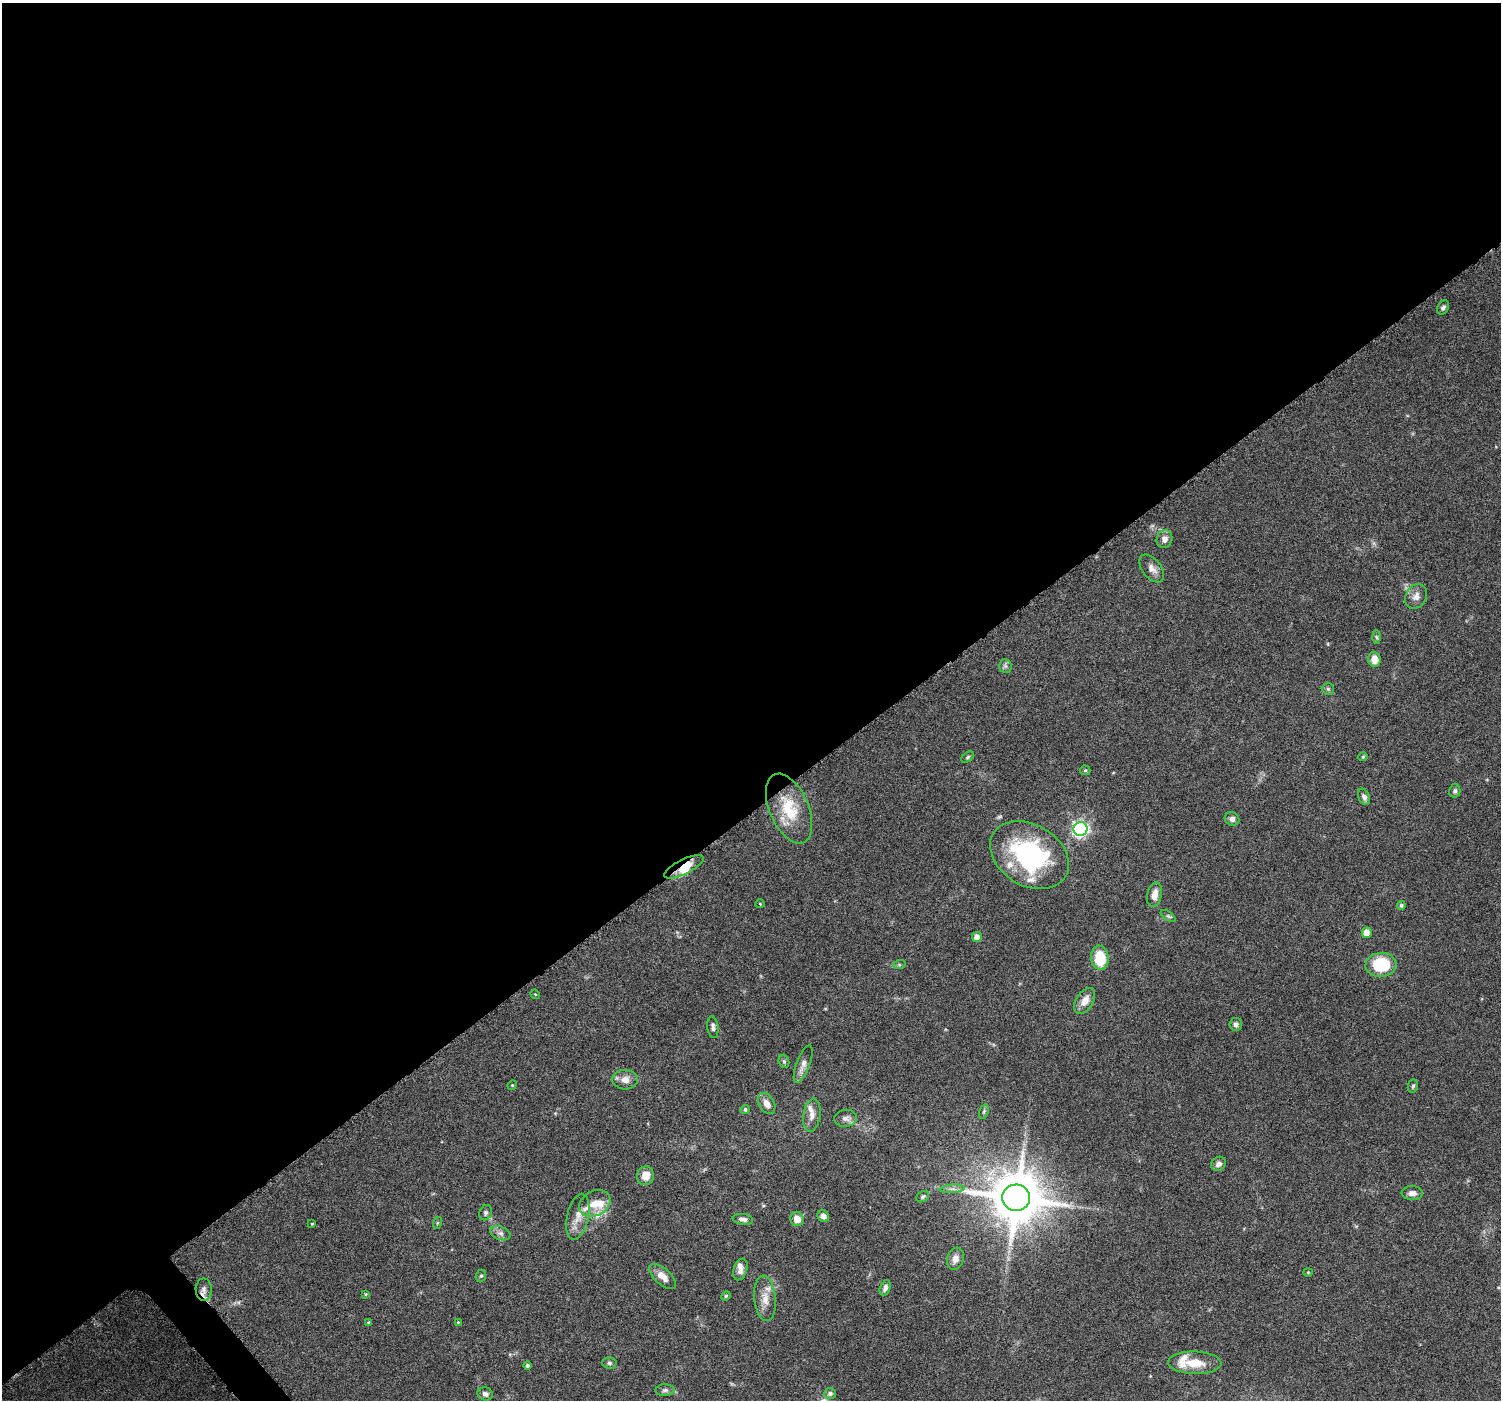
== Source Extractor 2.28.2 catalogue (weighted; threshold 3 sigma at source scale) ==
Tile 2 of 4 x 4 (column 2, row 1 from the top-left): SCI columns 1513-3011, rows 4416-5813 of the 6018 x 5967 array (HDU 1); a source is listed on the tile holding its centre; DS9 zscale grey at full resolution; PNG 1503 x 1402 px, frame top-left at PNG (2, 3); each listed source drawn as its Kron ellipse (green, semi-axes under 4 px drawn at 4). Shown black and unused: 58% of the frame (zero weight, under 6 of 12 exposures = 1% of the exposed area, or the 3 px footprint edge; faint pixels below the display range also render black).
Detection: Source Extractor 2.28.2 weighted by HDU 2 'WHT'; one run over the whole footprint, this tile lists its part. Background 0.0622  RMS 0.0027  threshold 0.011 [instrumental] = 3 sigma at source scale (4.09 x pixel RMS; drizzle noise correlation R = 1.36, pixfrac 0.8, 0.0396/0.0396 arcsec/px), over >= 5 px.
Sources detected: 84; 1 too faint to see at this stretch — neither listed nor drawn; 9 inside a brighter listed object's ellipse — not listed separately; the other 74 listed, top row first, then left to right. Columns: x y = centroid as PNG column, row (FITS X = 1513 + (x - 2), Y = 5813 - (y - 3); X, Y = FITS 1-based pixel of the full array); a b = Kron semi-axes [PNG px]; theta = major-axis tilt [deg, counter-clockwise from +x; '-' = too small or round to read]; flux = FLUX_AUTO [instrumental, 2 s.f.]
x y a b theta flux
1443 307 7 5 57 0.66
1164 539 9 8 - 1.5
1152 569 16 9 -52 1.8
1416 596 13 10 62 1.7
1376 637 7 4 -89 0.41
1374 659 7 6 - 2.8
1005 666 7 6 - 0.6
1328 689 6 6 - 0.43
968 757 7 4 37 0.41
1363 757 5 4 - 0.27
1085 770 5 5 - 0.33
1455 791 7 5 76 0.63
1364 797 8 5 -66 0.96
789 809 37 19 -67 9.7
1232 819 7 6 - 0.98
1080 829 7 7 - 70
1029 855 42 30 -31 37
684 867 21 7 26 3.4
1155 895 12 7 78 2.2
760 904 4 4 - 0.24
1401 905 4 4 - 0.45
1168 916 8 4 -35 0.43
1367 933 5 5 - 3.5
977 937 5 5 - 2.2
1100 958 12 8 -84 8
899 965 6 4 18 0.35
1381 965 15 12 4 12
535 994 5 4 - 0.23
1085 1001 14 8 57 2.4
1236 1024 6 6 - 0.84
713 1027 11 5 -83 0.92
784 1061 7 5 -69 0.39
803 1064 20 6 69 1.7
625 1080 13 10 -4 2.2
512 1085 5 4 - 0.28
1413 1086 6 5 - 0.5
767 1103 11 7 -59 1.7
745 1110 5 4 - 0.51
984 1112 7 4 71 0.41
812 1115 17 8 82 1.7
845 1118 11 8 6 1.2
1219 1164 7 6 - 1
646 1176 9 8 - 3.1
952 1189 12 3 4 0.88
1412 1193 10 7 -3 1.2
923 1197 7 5 33 0.46
1016 1198 14 13 - 1400
595 1203 16 12 29 3.6
486 1213 8 6 66 0.62
823 1216 6 5 - 1
578 1217 23 10 78 3.1
743 1219 10 5 -8 0.97
797 1219 7 6 - 2.6
437 1223 6 3 71 0.26
312 1224 3 3 - 0.21
500 1233 10 6 -21 0.99
955 1259 11 8 72 1.7
740 1269 11 6 72 1.4
1308 1272 4 4 - 0.25
481 1276 6 5 - 0.41
663 1276 16 8 -42 2.5
885 1288 8 5 69 0.92
204 1290 11 8 -89 1.2
365 1294 3 3 - 0.23
726 1296 5 4 - 0.31
765 1298 23 11 -84 3.3
458 1322 4 3 - 0.18
369 1323 3 3 - 0.38
609 1363 7 5 -1 0.54
1195 1363 26 11 -2 5.2
527 1366 4 4 - 0.63
665 1390 9 6 1 0.69
830 1393 6 5 - 0.71
485 1394 8 6 -17 0.89
Overlapping masked pixels (flux is a lower limit): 1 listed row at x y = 684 867